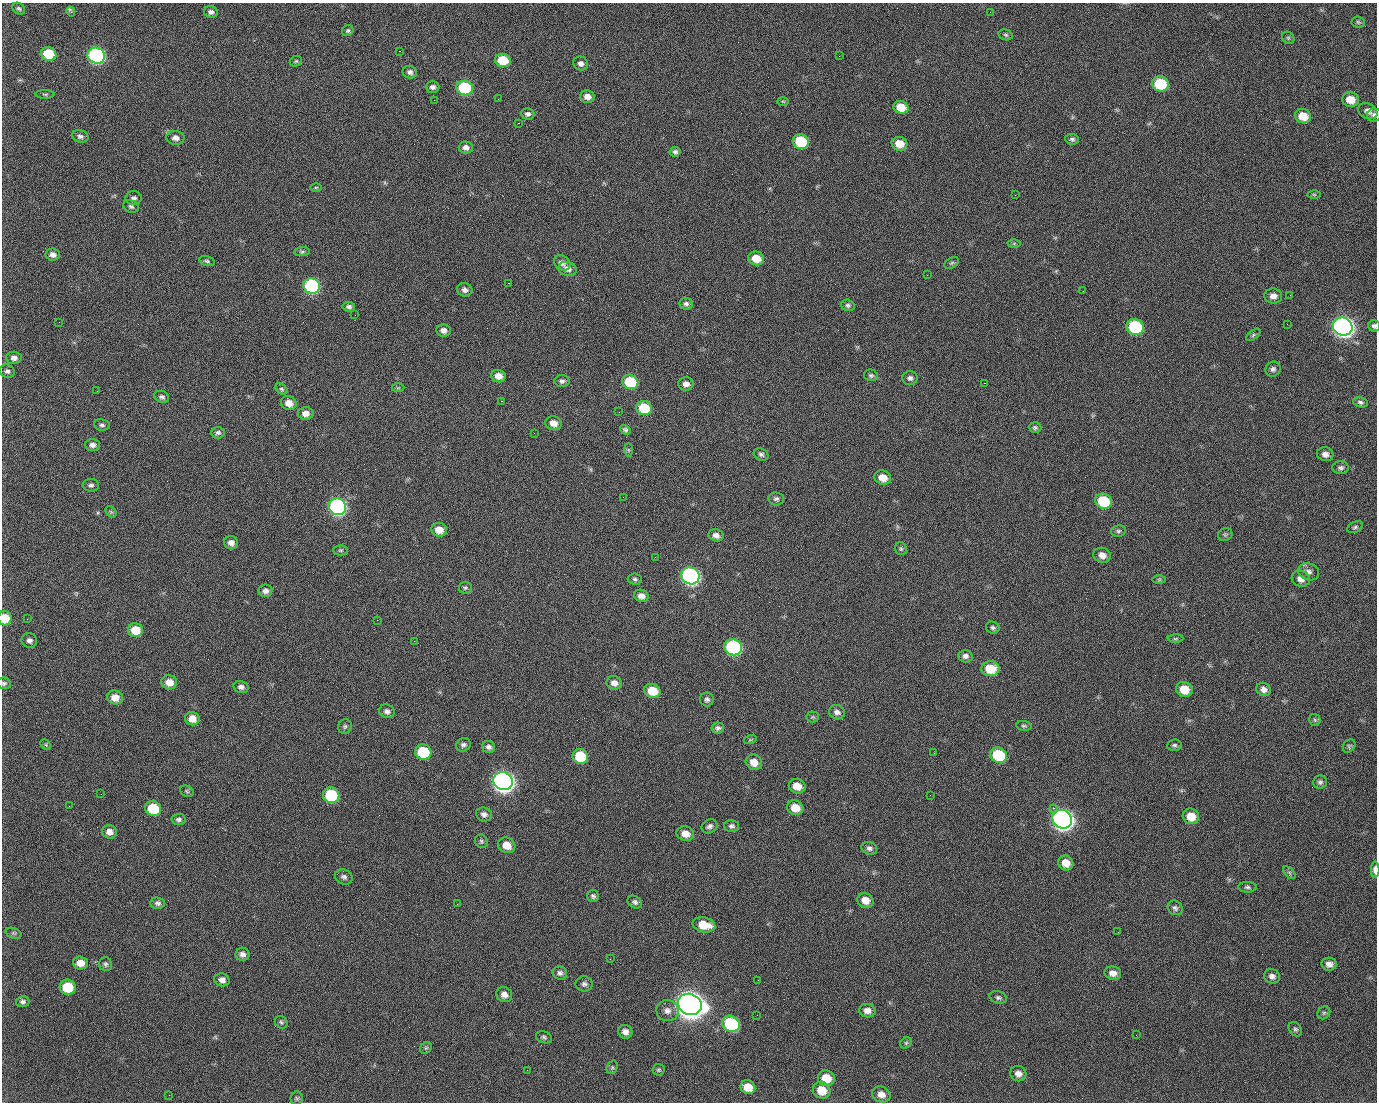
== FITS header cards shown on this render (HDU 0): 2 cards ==
NAXIS1  =                 1375 / length of data axis 1
NAXIS2  =                 1100 / length of data axis 2

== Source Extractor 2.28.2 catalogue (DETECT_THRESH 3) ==
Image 1375 x 1100 px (HDU 0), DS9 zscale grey, 1 PNG px = 1 image px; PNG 1379 x 1104 px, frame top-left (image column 1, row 1100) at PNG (2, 3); each listed source drawn as its Kron ellipse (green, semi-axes under 4 px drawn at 4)
Background 1460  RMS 29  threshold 87.6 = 3 sigma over >= 5 px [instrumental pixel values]
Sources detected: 238; all 238 listed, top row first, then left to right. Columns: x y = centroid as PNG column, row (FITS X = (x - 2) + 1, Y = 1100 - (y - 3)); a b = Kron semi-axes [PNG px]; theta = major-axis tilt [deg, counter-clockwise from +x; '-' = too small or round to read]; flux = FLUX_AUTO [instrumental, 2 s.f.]
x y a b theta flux
19 8 7 5 -36 3.9e+03
71 11 5 3 - 5.6e+03
211 12 7 6 - 7.1e+03
990 12 3 2 - 1.8e+03
1358 22 7 5 -6 3.5e+03
348 31 6 5 - 3.3e+03
1006 35 7 5 -16 3.6e+03
1288 38 7 5 -45 3.0e+03
399 51 2 2 - 2.3e+04
49 54 8 6 -17 7.5e+04
96 56 9 7 -21 5.1e+05
839 56 2 2 - 1.0e+03
503 60 8 6 -16 5.8e+04
296 61 6 5 - 3.1e+03
581 63 7 7 - 8.2e+03
410 72 7 6 - 6.2e+03
1160 84 8 7 - 1.1e+05
433 87 7 5 0 6.4e+03
465 88 8 7 - 1.8e+05
45 94 9 4 0 3.1e+03
587 97 7 6 - 1.4e+04
498 99 2 2 - 1.4e+03
434 100 2 2 - 4.1e+03
1351 100 8 7 - 2.6e+04
783 101 6 3 -2 2.2e+03
901 107 7 6 - 3.5e+04
1368 111 10 7 -28 1.1e+04
528 114 7 5 -2 5.8e+03
1374 115 7 6 - 5.9e+03
1303 116 8 7 - 3.6e+04
518 123 2 2 - 2.6e+04
80 136 8 6 -15 6.4e+03
175 138 9 7 -7 1.1e+04
1072 139 7 5 -6 4.6e+03
801 142 8 7 - 9.1e+04
899 144 8 7 - 3.1e+04
466 147 7 6 - 9.4e+03
675 152 5 4 - 4.7e+03
316 187 6 4 1 2.3e+03
1314 194 6 4 -1 2.5e+03
1015 195 2 2 - 7.0e+03
134 198 8 6 0 6.8e+03
131 206 8 6 -23 5.0e+03
1014 243 6 4 1 2.6e+03
302 252 7 4 6 3.4e+03
53 255 7 6 - 8.7e+03
756 258 8 7 - 3.1e+04
207 261 8 4 -15 4.0e+03
562 263 9 7 -37 9.6e+03
952 263 8 5 27 3.5e+03
568 269 9 7 -18 1.1e+04
927 275 2 2 - 1.0e+03
508 283 2 2 - 5.7e+04
312 286 8 7 - 3.2e+05
465 290 8 6 -16 8.0e+03
1083 291 2 2 - 3.2e+03
1290 295 2 2 - 1.9e+03
1273 296 9 7 -8 1.2e+04
686 304 6 6 - 5.7e+03
848 305 7 5 -16 4.5e+03
349 307 6 5 - 5.3e+03
355 315 2 2 - 9.5e+02
59 322 3 2 - 1.4e+03
1287 324 2 2 - 1.4e+03
1343 326 10 8 -24 1.4e+06
1374 326 6 5 - 5.3e+03
1135 327 9 7 -25 1.8e+05
443 330 7 6 - 9.5e+03
1253 335 8 4 37 3.6e+03
14 358 8 6 -5 8.6e+03
1273 369 8 7 - 6.3e+03
7 371 7 6 - 6.0e+03
871 375 7 5 -13 4.1e+03
498 376 7 6 - 1.5e+04
910 378 7 7 - 6.3e+03
562 381 7 6 - 5.5e+03
630 382 8 7 - 9.3e+04
984 383 2 2 - 2.0e+04
686 384 7 6 - 1.0e+04
398 388 6 4 1 2.6e+03
282 389 7 4 -41 3.2e+03
97 391 2 2 - 1.5e+03
162 397 7 5 -25 5.2e+03
501 401 3 2 - 5.9e+04
1360 402 7 5 -14 5.2e+03
289 403 8 7 - 1.9e+04
644 408 8 7 - 6.9e+04
619 412 2 2 - 8.6e+02
306 413 8 6 1 1.4e+04
553 423 8 7 - 1.5e+04
102 425 8 5 -8 4.8e+03
1035 428 6 5 - 3.9e+03
625 430 6 4 -33 3.9e+03
218 433 7 5 0 4.7e+03
534 433 2 2 - 8.1e+02
92 445 7 6 - 7.6e+03
628 450 7 4 -89 2.8e+03
761 454 8 5 -26 5.7e+03
1325 454 8 7 - 1.1e+04
1341 468 8 6 -3 5.8e+03
883 478 8 7 - 2.1e+04
91 485 8 6 -1 5.6e+03
623 497 2 2 - 3.2e+03
776 499 8 6 -7 5.3e+03
1103 501 8 7 - 9.1e+04
337 507 9 8 - 5.6e+05
111 512 6 5 - 2.7e+03
1355 527 8 5 24 4.4e+03
439 530 8 7 - 2.1e+04
1118 531 7 5 14 4.2e+03
1225 534 7 6 - 3.7e+03
716 535 7 6 - 9.4e+03
231 543 7 6 - 9.8e+03
901 549 6 6 - 3.5e+03
340 550 7 5 0 3.4e+03
1102 555 9 7 -17 1.4e+04
655 557 2 2 - 1.0e+03
1309 572 10 8 -19 9.7e+03
690 576 9 8 - 6.7e+05
635 579 7 5 -6 4.2e+03
1159 579 6 4 0 2.9e+03
1301 579 9 8 - 1.3e+04
465 588 6 6 - 3.6e+03
265 591 7 6 - 7.9e+03
641 596 7 6 - 1.3e+04
5 618 7 6 - 4.0e+04
27 619 2 2 - 4.4e+03
377 620 2 2 - 1.2e+04
993 628 7 6 - 4.6e+03
135 630 7 7 - 4.0e+04
1175 639 8 3 1 2.8e+03
29 640 8 7 - 7.1e+03
414 641 2 2 - 9.8e+02
733 647 9 8 - 3.2e+05
965 656 7 6 - 7.2e+03
990 669 9 7 -3 4.6e+04
169 682 8 7 - 2.0e+04
4 683 7 5 -14 3.9e+03
614 683 8 6 -20 1.1e+04
241 687 7 6 - 7.0e+03
1184 689 8 7 - 3.8e+04
1263 689 7 6 - 1.0e+04
652 691 8 7 - 4.6e+04
115 697 8 7 - 2.0e+04
707 699 7 6 - 6.3e+03
387 711 8 6 -25 7.2e+03
837 712 8 7 - 7.9e+03
812 717 6 5 - 3.0e+03
192 719 7 6 - 2.0e+04
1315 720 6 5 - 3.1e+03
345 726 7 6 - 4.2e+03
1024 726 8 5 -9 3.4e+03
718 728 6 5 - 5.5e+03
750 740 6 4 18 2.5e+03
46 745 6 4 -45 2.6e+03
463 745 7 6 - 5.6e+03
1174 745 7 5 5 4.4e+03
1349 746 7 5 52 3.3e+03
489 747 6 6 - 6.5e+03
423 752 8 7 - 9.8e+04
934 753 2 2 - 1.7e+03
998 755 8 7 - 1.2e+05
580 756 8 7 - 7.2e+04
754 762 8 7 - 2.1e+04
503 781 10 9 - 1.5e+06
1320 782 7 6 - 5.1e+03
797 786 8 7 - 2.3e+04
187 791 7 5 -23 2.9e+03
101 794 2 2 - 2.4e+03
331 795 8 7 - 1.4e+05
930 795 2 2 - 8.2e+03
69 806 2 2 - 8.4e+02
153 808 8 7 - 7.2e+04
795 808 8 7 - 2.9e+04
1053 808 2 2 - 1.7e+04
484 814 8 7 - 7.6e+03
1191 816 8 7 - 3.1e+04
179 819 7 5 3 5.0e+03
1062 819 10 9 - 1.5e+06
709 826 8 6 30 6.7e+03
731 826 7 6 - 5.7e+03
109 832 7 6 - 1.2e+04
685 834 9 7 -11 2.0e+04
481 841 7 6 - 3.8e+03
507 845 9 7 -26 2.6e+04
869 848 8 6 -18 5.9e+03
1066 863 8 7 - 2.2e+04
1375 870 8 4 -90 1.3e+04
1289 873 7 4 -46 3.6e+03
344 877 9 7 -26 6.4e+03
1247 887 9 5 -2 4.8e+03
593 896 6 6 - 4.3e+03
865 900 8 7 - 1.9e+04
635 902 7 5 -34 5.6e+03
158 903 7 6 - 5.7e+03
457 904 2 2 - 1.6e+03
1175 908 8 7 - 5.5e+03
704 925 11 7 -13 4.2e+04
1118 932 3 2 - 2.5e+03
14 933 8 5 -20 3.6e+03
242 954 7 6 - 8.0e+03
610 959 3 2 - 3.0e+03
80 963 7 6 - 1.7e+04
105 964 7 6 - 4.3e+03
1329 964 7 6 - 1.0e+04
560 973 7 6 - 6.3e+03
1113 973 8 6 -10 1.3e+04
1272 976 8 7 - 7.8e+03
222 980 8 6 -17 9.9e+03
758 980 3 2 - 1.9e+03
584 984 8 7 - 6.4e+03
68 987 8 7 - 5.9e+04
504 995 8 7 - 1.2e+04
998 998 9 6 -18 5.4e+03
23 1002 6 5 - 5.4e+03
690 1004 12 10 -24 3.3e+06
667 1011 11 10 - 1.2e+04
867 1011 8 7 - 1.3e+04
1324 1013 7 5 45 3.5e+03
757 1015 2 2 - 1.1e+03
281 1022 7 5 -46 3.8e+03
731 1024 9 8 - 1.9e+05
1295 1029 8 6 -52 4.4e+03
625 1032 7 6 - 1.1e+04
1136 1035 2 2 - 9.3e+02
544 1037 8 6 -22 4.5e+03
906 1043 6 5 - 3.1e+03
426 1048 6 5 - 3.1e+03
612 1067 7 5 71 3.6e+03
527 1070 2 2 - 8.6e+02
659 1070 6 6 - 3.3e+03
1018 1074 8 7 - 1.2e+04
826 1078 8 7 - 3.6e+04
748 1087 7 6 - 2.9e+04
822 1090 9 8 - 3.6e+04
881 1094 9 7 -24 1.5e+04
169 1095 2 2 - 5.5e+03
297 1098 7 6 - 3.7e+03
At the frame edge (FLAGS 8, measured only in part): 5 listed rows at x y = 1374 115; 1374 326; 5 618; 4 683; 1375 870